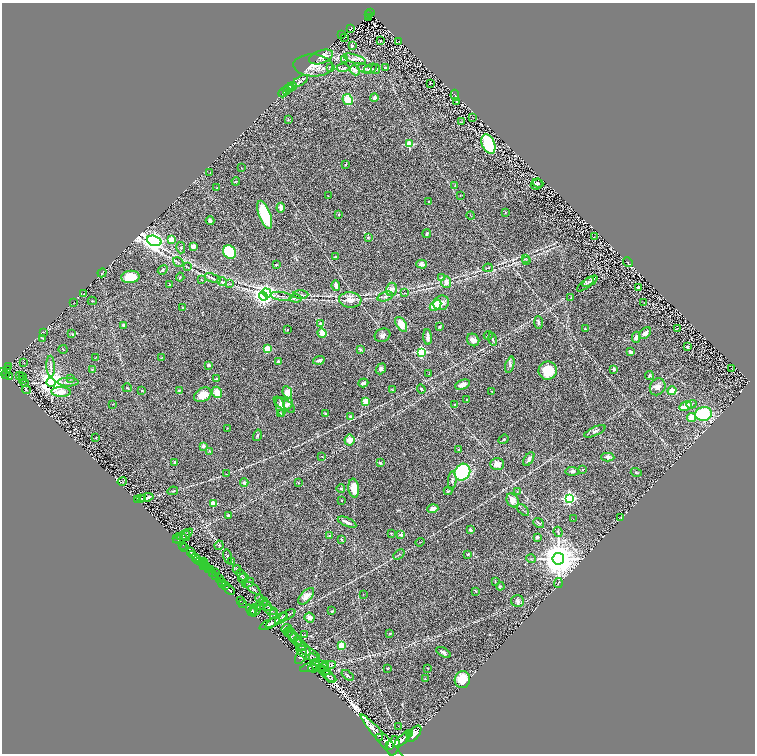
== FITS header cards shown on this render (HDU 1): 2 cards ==
NAXIS1  =                 1505
NAXIS2  =                 1503

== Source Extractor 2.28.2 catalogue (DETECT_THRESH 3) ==
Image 1505 x 1503 px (HDU 1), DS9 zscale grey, zoomed out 1/2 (1 PNG px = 2 x 2 image px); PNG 757 x 756 px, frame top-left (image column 1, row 1502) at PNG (2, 3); each listed source drawn as its Kron ellipse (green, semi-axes under 4 px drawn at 4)
Background 1.01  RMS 0.066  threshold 0.197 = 3 sigma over >= 5 px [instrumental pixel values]
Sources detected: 351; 18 cannot appear on this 1/2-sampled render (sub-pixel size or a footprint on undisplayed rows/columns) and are neither listed nor drawn; the other 333 listed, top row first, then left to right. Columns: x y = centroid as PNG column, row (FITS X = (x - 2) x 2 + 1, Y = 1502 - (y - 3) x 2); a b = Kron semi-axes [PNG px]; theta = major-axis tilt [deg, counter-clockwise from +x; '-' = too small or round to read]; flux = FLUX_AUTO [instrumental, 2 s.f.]
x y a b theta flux
370 13 2 2 - 34
368 15 3 1 - 6.9
368 17 2 1 - 0.87
351 28 3 3 - 52
342 34 2 1 - 41
344 37 2 1 - 2.5
381 41 2 1 - 4.1
399 42 2 1 - 3.8
352 45 4 3 - 24
321 57 12 6 20 110
355 59 11 3 -17 38
344 60 4 2 - 6.3
313 65 19 11 -2 170
331 67 3 3 - 12
385 67 3 2 - 6.8
343 68 6 4 3 24
365 68 7 3 -12 25
370 69 7 2 27 17
376 69 5 4 - 16
355 70 5 3 - 58
300 81 8 3 30 27
430 83 2 2 - 6.2
292 86 4 3 - 11
290 88 4 2 - 8.3
288 89 3 2 - 8.5
286 91 3 2 - 9.6
284 92 6 3 50 22
455 95 5 3 - 12
374 98 4 3 - 38
348 100 6 5 - 170
457 102 4 2 - 11
472 117 2 1 - 3.1
288 120 2 1 - 4.1
461 122 4 2 - 9.9
409 144 3 3 - 550
488 144 10 6 -66 650
346 164 3 2 - 14
241 168 2 1 - 3.6
210 173 3 2 - 5.1
236 181 4 2 - 8.3
538 183 5 3 - 21
537 184 6 5 - 28
455 185 3 1 - 4
217 188 2 2 - 6
460 195 2 2 - 7.3
328 196 2 2 - 4
429 201 3 3 - 10
281 208 5 3 - 75
505 213 3 2 - 6.9
339 214 3 2 - 6.3
265 215 14 6 -69 570
471 216 4 2 - 7.1
210 221 4 3 - 27
427 234 4 3 - 21
594 237 2 1 - 3.9
368 238 4 3 - 13
171 240 3 2 - 300
154 241 7 5 -19 6700
193 246 4 3 - 51
181 248 6 4 -76 17
230 252 7 6 - 450
335 257 2 2 - 23
526 258 3 2 - 6.4
526 261 4 2 - 7.9
178 262 5 2 - 14
628 262 5 2 - 8
422 264 5 4 - 52
276 265 2 2 - 19
188 267 3 2 - 7.4
488 268 5 2 - 10
163 270 5 3 - 17
102 273 5 2 - 7.3
130 277 9 6 5 260
180 277 4 2 - 9.1
213 278 8 3 -19 23
442 278 4 3 - 11
202 280 3 2 - 5.9
222 281 5 3 - 16
590 281 8 3 32 28
446 282 5 5 - 73
230 284 3 2 - 5
585 284 10 4 38 30
170 285 2 2 - 6.6
336 286 5 3 - 60
638 288 4 3 - 24
391 289 6 5 - 72
267 293 5 4 - 1900
404 293 3 2 - 6.9
84 294 2 2 - 9.1
300 295 8 2 2 16
263 296 4 4 - 4400
281 296 11 2 -7 33
385 297 8 4 19 37
296 298 6 2 -4 17
571 298 3 2 - 8.4
350 300 11 8 -4 110
92 301 4 2 - 9.9
73 303 2 1 - 3.2
441 303 8 7 - 80
644 303 2 1 - 3.7
435 305 6 4 41 310
183 307 3 3 - 12
538 323 6 3 -87 25
321 324 3 3 - 46
401 324 8 4 -57 140
123 325 2 2 - 32
440 327 3 3 - 10
677 328 2 1 - 4.8
585 329 3 2 - 15
288 330 2 1 - 9.3
43 332 4 2 - 7.4
322 333 5 4 - 100
645 333 7 4 45 45
72 334 4 2 - 9.5
382 335 8 6 26 39
488 335 5 3 - 15
428 337 8 2 -87 70
636 337 5 3 - 49
42 338 4 3 - 11
493 339 6 3 -74 14
473 340 7 6 - 58
688 347 3 3 - 21
63 349 4 1 - 5.7
268 349 4 4 - 170
360 349 2 2 - 78
421 352 3 3 - 1400
630 352 3 3 - 28
95 358 2 2 - 4
161 358 3 2 - 4.5
319 360 6 3 18 36
278 361 3 3 - 17
24 363 3 2 - 4.5
209 365 4 3 - 30
510 365 8 4 74 35
8 366 2 1 - 23
51 366 10 3 -88 29
731 368 2 1 - 4.8
8 369 4 2 - 9.4
381 369 6 4 52 25
614 369 3 2 - 23
92 370 3 3 - 10
3 371 2 1 - 40
548 371 9 9 - 320
6 374 2 1 - 28
429 374 2 1 - 3.5
649 375 4 3 - 16
20 376 2 2 - 36
9 377 3 2 - 94
23 377 2 1 - 7.6
70 378 3 2 - 3.9
216 379 4 3 - 18
23 380 2 1 - 3.3
51 382 4 4 - 15000
68 382 10 3 0 32
24 383 2 1 - 4.2
363 383 5 3 - 36
462 385 7 4 20 77
658 387 9 7 57 68
127 388 4 3 - 14
421 389 4 3 - 18
26 390 4 1 - 4.6
393 390 3 2 - 6.1
142 391 3 3 - 14
179 391 3 3 - 9.6
492 391 2 2 - 5.2
672 391 4 4 - 99
61 392 10 4 -3 160
217 392 6 5 - 130
287 392 6 4 -65 120
203 395 9 6 30 180
467 399 2 2 - 13
365 401 4 3 - 200
113 404 2 2 - 4.6
288 404 6 4 64 43
691 404 5 3 - 17
284 405 12 5 -32 87
454 405 3 3 - 12
686 406 6 4 30 150
281 407 10 4 -75 48
325 413 3 2 - 11
281 414 2 2 - 93
703 414 8 7 - 700
350 416 2 2 - 62
691 417 4 4 - 150
227 428 2 2 - 5.6
595 431 12 3 24 37
257 435 6 3 74 18
96 437 3 2 - 5
504 439 5 2 - 10
349 440 5 5 - 100
203 446 2 2 - 92
458 450 3 2 - 7.9
210 451 4 3 - 10
322 456 2 2 - 8.2
608 457 7 3 -2 34
529 459 8 3 57 38
175 463 4 3 - 27
380 463 3 3 - 20
497 464 7 6 - 88
582 470 2 2 - 19
572 471 6 4 -5 23
462 472 8 7 - 1400
636 472 5 3 - 15
226 474 4 2 - 6
122 481 5 3 - 10
452 481 9 3 86 27
244 483 4 4 - 22
299 483 3 2 - 5.4
354 488 9 5 -84 170
341 489 4 3 - 12
173 491 5 2 - 11
448 491 4 3 - 9.7
517 492 3 2 - 5.8
143 498 3 2 - 18
146 498 7 2 12 40
569 498 4 4 - 2500
140 499 2 1 - 6.8
137 500 3 2 - 13
341 500 2 2 - 11
513 500 7 5 -57 89
213 504 3 3 - 450
433 509 6 3 17 62
523 510 7 2 -44 13
228 516 3 3 - 21
621 517 3 1 - 3.5
573 519 2 1 - 3.6
347 522 10 2 -23 45
539 523 6 2 -40 10
470 530 4 3 - 29
558 532 5 2 - 12
391 533 2 2 - 9.1
185 534 9 3 29 32
401 535 2 2 - 99
186 536 5 3 - 15
329 536 4 2 - 8.5
180 537 4 3 - 13
537 537 3 2 - 28
177 539 3 2 - 4.7
180 539 7 2 18 19
341 539 2 2 - 20
420 542 4 2 - 8
183 545 2 1 - 33
219 545 5 4 - 16
185 547 2 1 - 24
190 552 2 1 - 78
193 554 2 2 - 150
468 554 2 2 - 24
399 555 6 2 41 12
228 556 7 2 -74 16
196 558 2 2 - 260
198 559 2 2 - 560
531 559 5 1 - 7.9
558 559 6 5 - 38000
204 561 2 1 - 97
200 562 3 1 - 160
232 562 3 2 - 6.5
203 564 3 1 - 480
204 566 2 1 - 290
206 566 3 2 - 420
208 569 2 1 - 170
237 569 4 2 - 6
211 570 4 3 - 490
216 572 3 1 - 88
212 574 2 1 - 260
241 575 6 4 -48 21
216 576 4 3 - 440
243 578 5 3 - 16
219 579 4 3 - 480
222 581 4 2 - 130
495 581 4 2 - 7.6
248 583 6 3 28 16
558 583 5 1 - 7
223 584 2 2 - 220
225 586 3 2 - 520
500 586 4 2 - 9.5
253 588 9 2 -35 21
229 590 6 2 -41 870
476 591 3 3 - 11
363 594 2 2 - 3.9
306 596 10 5 47 88
260 599 4 2 - 8.7
240 601 2 1 - 11
263 601 4 2 - 9.3
517 601 6 6 - 37
242 603 2 1 - 16
259 605 3 2 - 5.3
267 606 6 3 -45 16
254 609 5 2 - 14
251 610 6 3 -55 11
271 610 7 2 -19 13
255 611 6 2 49 11
332 611 3 2 - 9.5
273 614 5 2 - 11
287 615 9 2 28 24
310 617 5 4 - 51
281 618 7 3 37 22
276 620 12 3 33 39
270 624 11 2 27 27
287 629 5 4 - 22
288 632 4 3 - 12
291 634 8 4 -60 22
390 634 3 2 - 6.4
305 635 2 2 - 7.8
295 637 9 2 -43 22
294 638 10 3 -44 31
300 644 8 4 -59 48
341 646 4 4 - 220
303 647 10 5 -51 76
443 652 8 4 -30 32
308 653 13 5 -25 74
301 656 8 5 55 38
315 660 7 3 -54 39
325 664 4 1 - 7.3
319 666 10 6 -23 120
327 666 9 2 15 27
310 667 10 2 18 16
313 668 5 2 - 11
387 668 3 2 - 8.3
428 668 2 2 - 5.1
323 670 6 3 -21 20
328 675 10 4 -41 37
348 675 7 3 -37 19
331 678 6 3 -26 20
425 679 3 2 - 8.2
462 680 8 7 - 210
398 726 3 1 - 3.3
410 734 2 1 - 500
414 734 10 5 50 6500
380 738 2 1 - 330
402 739 11 3 43 5400
385 742 37 5 -48 6700
390 745 2 1 - 590
393 746 10 6 75 4800
At the frame edge (FLAGS 8, measured only in part): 1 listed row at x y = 3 371
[18 sub-pixel or undisplayed-footprint detections neither listed nor drawn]